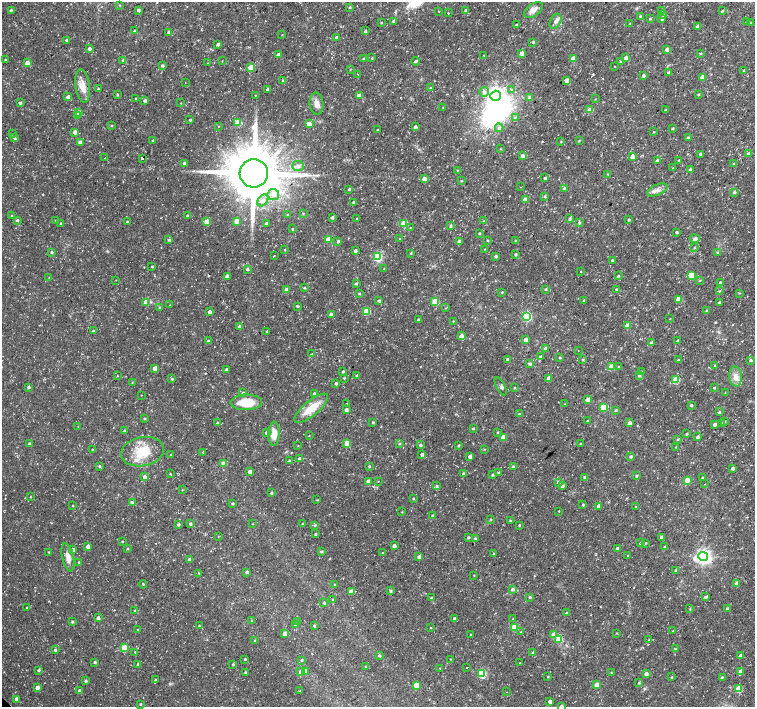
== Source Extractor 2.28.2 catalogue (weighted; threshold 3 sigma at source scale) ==
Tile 10 of 4 x 4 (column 2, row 3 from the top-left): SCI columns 1509-3013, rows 1565-2973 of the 6028 x 6017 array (HDU 1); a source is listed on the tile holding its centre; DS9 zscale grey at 2 x 2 block average (1 PNG px = mean of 2 x 2 image px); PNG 757 x 709 px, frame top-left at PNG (2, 2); each listed source drawn as its Kron ellipse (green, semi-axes under 4 px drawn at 4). Shown black and unused: <1% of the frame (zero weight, under 3 of 4 exposures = <1% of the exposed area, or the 3 px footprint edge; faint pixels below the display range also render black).
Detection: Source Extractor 2.28.2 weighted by HDU 2 'WHT'; one run over the whole footprint, this tile lists its part. Background 0.0223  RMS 0.0028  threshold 0.0127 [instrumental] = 3 sigma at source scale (4.5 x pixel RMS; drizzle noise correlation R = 1.50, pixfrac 1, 0.0396/0.0396 arcsec/px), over >= 5 px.
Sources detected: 461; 1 inside a brighter object's white glare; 1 cosmic-ray / hot-pixel residue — neither listed nor drawn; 1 coinciding with a brighter row at this scale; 3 inside a brighter listed object's ellipse — not listed separately; the other 455 listed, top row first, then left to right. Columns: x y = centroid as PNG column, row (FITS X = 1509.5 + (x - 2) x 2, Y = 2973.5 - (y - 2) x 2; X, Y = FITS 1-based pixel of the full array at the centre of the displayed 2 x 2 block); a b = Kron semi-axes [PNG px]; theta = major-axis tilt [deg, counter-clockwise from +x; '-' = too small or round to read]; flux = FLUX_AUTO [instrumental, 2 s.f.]
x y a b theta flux
119 5 3 2 - 0.37
350 7 3 3 - 0.78
11 10 3 2 - 0.75
138 10 3 2 - 1.6
466 10 3 2 - 0.9
533 10 11 6 36 4.1
439 11 2 2 - 0.34
661 11 3 2 - 0.78
722 11 2 2 - 0.72
448 13 2 2 - 1.2
663 15 3 2 - 0.53
640 16 3 2 - 0.71
650 19 3 3 - 0.71
662 19 3 3 - 1.1
393 21 3 3 - 0.99
556 21 8 5 62 2.4
747 21 3 3 - 0.64
381 22 3 2 - 0.49
751 23 3 3 - 0.74
630 24 2 2 - 0.54
517 25 3 2 - 0.65
698 26 3 3 - 2.1
134 31 4 3 - 1.2
365 31 3 3 - 0.84
169 32 3 3 - 1.5
282 35 2 2 - 0.34
337 38 3 3 - 4.6
66 40 3 2 - 0.96
533 42 2 2 - 1.2
218 44 3 2 - 1.6
89 48 3 3 - 2.3
667 49 3 3 - 2.2
522 53 3 3 - 5.1
701 53 3 2 - 0.55
278 55 2 2 - 3.4
484 55 3 2 - 0.42
372 58 2 2 - 0.63
626 58 3 3 - 3.2
364 59 3 2 - 0.91
573 59 3 3 - 9.2
5 60 2 2 - 0.58
123 60 3 3 - 0.83
222 61 2 2 - 0.33
415 61 4 2 - 0.95
621 62 3 3 - 0.82
27 63 3 3 - 6.7
207 63 2 2 - 0.99
162 65 3 2 - 1.4
615 66 3 2 - 0.23
251 68 3 3 - 13
350 70 2 2 - 0.35
744 70 2 2 - 0.75
668 72 3 2 - 0.92
358 74 2 2 - 0.26
643 75 2 2 - 1.9
702 77 3 3 - 6.1
567 80 3 3 - 4.9
283 81 3 3 - 0.85
185 82 2 2 - 0.22
83 86 17 7 -83 7.6
430 88 2 2 - 0.66
98 89 2 2 - 0.81
268 89 3 2 - 2.1
512 90 4 3 - 0.98
484 92 5 4 - 2.5
117 94 3 2 - 0.59
698 94 3 2 - 0.71
255 95 2 2 - 0.34
359 95 4 4 - 2.8
496 96 5 5 - 300
68 97 3 3 - 2.5
530 97 4 3 - 1.4
136 99 3 2 - 0.98
595 99 3 2 - 0.32
145 101 3 3 - 2.6
20 103 3 3 - 1.2
181 103 3 2 - 0.28
317 104 11 7 -86 4.4
443 107 3 2 - 0.41
590 110 3 3 - 9.9
665 110 3 3 - 0.62
79 112 3 3 - 3.8
78 116 3 3 - 1.8
515 117 4 3 - 0.66
190 120 3 2 - 0.86
238 123 3 3 - 16
309 124 3 3 - 8.3
112 126 3 2 - 0.47
218 126 2 2 - 0.31
415 127 3 3 - 1.5
499 128 4 4 - 1.8
673 128 3 3 - 0.73
377 130 3 2 - 0.4
75 132 3 3 - 3.7
653 132 3 2 - 0.32
13 133 3 2 - 0.41
14 138 3 2 - 0.82
688 138 3 3 - 2.3
153 140 2 2 - 0.9
579 140 3 2 - 0.44
80 142 3 3 - 4.3
561 142 2 2 - 0.37
500 149 3 3 - 0.48
701 154 3 2 - 2.1
748 154 3 3 - 1.6
522 156 3 3 - 3
632 157 3 3 - 3.9
105 158 2 2 - 0.53
142 158 2 2 - 33
657 160 2 2 - 1.1
679 160 3 2 - 0.85
184 164 3 3 - 2.8
734 164 3 3 - 0.72
298 166 6 5 - 2
673 168 3 2 - 0.57
690 169 3 2 - 1.7
457 170 2 2 - 0.34
254 173 14 14 - 3800
608 174 2 2 - 0.42
545 178 3 2 - 1
424 179 3 3 - 5.1
461 181 3 2 - 0.47
520 187 2 2 - 0.3
564 188 3 3 - 1.2
349 189 3 2 - 0.84
657 190 11 5 23 3.5
734 192 3 3 - 0.98
273 194 6 5 - 3.7
545 197 3 3 - 0.82
525 199 3 3 - 4.9
263 200 6 4 49 2.7
353 202 2 2 - 1
303 213 3 2 - 0.5
287 214 3 3 - 0.59
187 215 3 2 - 0.74
11 216 3 2 - 0.57
332 217 2 2 - 1.3
357 219 2 2 - 0.87
570 219 4 3 - 1.2
17 220 3 3 - 1.2
55 220 2 2 - 0.27
629 220 2 2 - 0.83
236 221 3 3 - 6.9
483 221 3 2 - 0.49
127 222 2 2 - 0.94
207 222 3 3 - 9.8
579 222 4 3 - 0.92
266 223 4 2 - 0.78
404 223 3 3 - 20
61 224 2 2 - 1.2
451 226 3 2 - 1.3
410 228 2 2 - 0.35
292 229 3 2 - 0.6
676 232 3 2 - 1.2
479 233 2 2 - 0.78
399 239 2 2 - 0.37
695 239 5 4 - 1.7
169 240 3 3 - 0.9
328 240 3 3 - 11
487 240 3 2 - 0.61
338 241 3 3 - 1.2
459 241 3 3 - 1.6
515 241 3 3 - 0.74
694 247 3 2 - 0.6
484 249 2 2 - 0.28
284 250 2 2 - 0.49
355 251 3 3 - 1.5
51 252 3 3 - 0.9
717 252 3 3 - 0.69
411 253 3 2 - 0.68
515 254 3 2 - 1.1
274 256 3 2 - 0.36
496 256 3 2 - 1.4
377 257 3 3 - 57
612 260 2 2 - 0.77
152 267 2 2 - 0.74
247 269 3 2 - 1.2
384 269 3 2 - 0.58
580 271 2 2 - 0.31
691 275 3 3 - 17
227 276 3 2 - 2.7
618 276 3 3 - 0.75
49 277 3 2 - 0.38
116 280 3 2 - 0.26
700 280 3 3 - 0.52
720 282 3 2 - 0.73
356 283 3 2 - 0.9
305 288 3 2 - 0.73
546 289 3 2 - 0.81
616 289 2 2 - 0.84
287 290 3 3 - 7.7
720 291 3 2 - 0.48
502 292 2 2 - 0.57
739 293 3 2 - 0.4
359 294 3 2 - 0.75
584 300 3 3 - 0.86
678 300 3 3 - 12
379 301 3 3 - 1.1
146 302 3 3 - 6.4
435 302 3 3 - 19
719 303 2 2 - 1.3
170 305 2 2 - 0.32
297 306 4 2 - 0.7
160 307 3 3 - 0.63
446 308 3 2 - 0.49
706 310 3 2 - 0.54
366 311 3 3 - 21
209 312 3 2 - 3.6
331 314 3 3 - 3.5
527 316 3 3 - 60
418 319 2 2 - 0.82
670 319 2 2 - 0.32
453 321 3 2 - 0.43
627 326 3 3 - 6.4
239 327 3 3 - 1.2
93 331 3 2 - 1
267 331 2 2 - 0.86
461 336 3 3 - 4.7
526 340 3 3 - 3.3
208 341 3 3 - 0.75
678 341 2 2 - 1.3
652 343 3 3 - 2.1
545 349 3 3 - 2.6
578 351 2 2 - 0.43
311 354 3 2 - 0.51
541 357 3 3 - 1.2
560 357 2 2 - 0.8
507 359 3 3 - 0.94
583 360 3 2 - 0.72
678 360 3 2 - 0.78
751 360 3 3 - 1.2
530 364 3 3 - 1.3
715 365 2 2 - 0.32
611 367 3 3 - 14
618 367 3 2 - 0.8
155 368 3 3 - 5.9
226 370 2 2 - 1.6
343 371 3 2 - 0.97
641 372 2 2 - 1.1
357 375 3 2 - 0.87
639 375 3 3 - 1.4
117 376 2 2 - 0.27
736 376 10 6 -86 4.5
344 378 3 2 - 0.55
549 378 3 3 - 4.6
172 379 3 3 - 0.71
676 380 3 3 - 22
132 383 3 2 - 0.38
336 383 2 2 - 1.3
501 386 10 3 -61 1.3
28 387 2 2 - 1.2
514 388 3 2 - 0.57
714 388 2 2 - 0.78
725 392 2 2 - 0.32
243 393 3 3 - 1.3
314 394 2 2 - 2.1
141 395 2 2 - 0.33
588 400 3 3 - 6
246 402 16 8 1 16
347 403 2 2 - 0.33
565 404 2 2 - 0.36
691 405 2 2 - 1.2
604 407 3 3 - 24
311 408 21 7 40 14
346 410 3 3 - 1.8
615 410 3 3 - 0.78
719 412 3 3 - 0.86
519 414 2 2 - 0.8
145 419 2 2 - 0.9
587 421 3 3 - 0.78
724 421 3 3 - 0.75
373 422 3 2 - 0.86
217 423 3 2 - 0.88
630 423 3 3 - 2.9
721 423 3 2 - 0.51
715 424 3 3 - 1.9
78 427 3 2 - 0.31
473 428 3 2 - 0.67
124 431 3 2 - 0.92
497 432 3 3 - 0.61
267 433 3 3 - 3.2
274 434 12 5 87 7.4
687 434 3 2 - 0.78
309 436 3 2 - 0.34
697 437 3 2 - 1.6
503 438 3 3 - 9.7
678 439 3 3 - 0.84
347 443 3 3 - 11
29 444 3 3 - 1.2
399 444 3 3 - 0.49
581 444 3 2 - 0.88
420 445 3 3 - 1.1
458 445 3 2 - 0.64
298 446 2 2 - 0.37
676 447 2 2 - 0.35
92 449 3 2 - 0.45
484 449 3 2 - 0.43
142 452 21 14 11 17
203 452 3 2 - 0.63
422 454 3 2 - 1.9
171 455 3 3 - 0.87
470 456 3 2 - 3.6
631 456 3 2 - 1.2
299 459 3 3 - 2.2
289 461 3 3 - 0.95
224 464 3 3 - 11
99 466 3 3 - 0.91
369 466 3 2 - 0.72
513 467 3 2 - 0.83
732 468 3 2 - 1.9
250 472 3 3 - 4.3
498 473 3 2 - 0.42
170 474 3 2 - 0.44
463 474 3 2 - 1.4
493 475 3 3 - 0.91
636 476 3 3 - 0.85
145 477 4 3 - 2
584 477 3 2 - 0.85
703 478 3 2 - 1.4
687 480 3 3 - 9.2
368 481 3 3 - 3.7
378 481 2 2 - 0.26
558 482 3 3 - 1.5
704 484 2 2 - 0.45
437 486 3 3 - 1
562 486 3 3 - 1.4
182 490 2 2 - 0.33
271 493 2 2 - 1.2
30 496 2 2 - 0.31
413 498 2 2 - 0.76
317 500 3 2 - 0.37
132 502 3 3 - 0.98
233 503 3 3 - 0.88
583 505 3 3 - 0.99
73 506 2 2 - 0.46
598 506 3 2 - 2.9
636 507 2 2 - 0.32
559 511 2 2 - 0.41
402 512 3 2 - 0.36
432 515 2 2 - 0.83
491 519 3 3 - 0.54
510 520 3 2 - 0.72
178 524 2 2 - 1.2
190 524 2 2 - 1.3
253 524 2 2 - 0.26
302 524 2 2 - 0.59
315 525 4 3 - 0.69
519 525 2 2 - 0.75
315 534 2 2 - 1
218 537 3 2 - 0.31
468 537 3 2 - 0.87
662 537 3 3 - 2
475 538 3 2 - 0.7
122 541 2 2 - 0.6
640 543 3 2 - 0.66
646 543 3 2 - 0.57
88 546 3 3 - 3.2
394 546 2 2 - 3.2
665 547 3 2 - 1.1
128 548 3 2 - 0.53
617 548 2 2 - 0.92
73 550 3 3 - 2.2
49 552 2 2 - 0.56
322 552 3 2 - 0.9
382 553 2 2 - 0.38
494 554 3 2 - 0.71
627 555 2 2 - 2
703 556 5 4 - 240
68 557 14 5 -77 5
419 557 3 3 - 1.8
189 559 3 2 - 1.4
79 562 2 2 - 0.67
675 571 3 2 - 0.99
247 572 3 3 - 1.3
199 573 2 2 - 0.39
474 575 2 2 - 0.32
737 583 3 3 - 3.1
143 584 4 2 - 0.52
334 585 3 2 - 0.81
512 589 4 3 - 1.3
391 591 3 3 - 1.1
351 592 3 3 - 9.2
530 597 3 3 - 0.94
705 597 3 3 - 1.6
432 598 3 3 - 0.91
332 600 3 2 - 0.47
324 603 3 3 - 0.94
27 608 2 2 - 0.71
690 609 3 2 - 0.45
727 609 3 3 - 1.1
135 611 2 2 - 1
566 612 2 2 - 1.4
98 618 2 2 - 2.1
455 619 3 3 - 2
513 619 2 2 - 0.34
251 621 2 2 - 0.49
72 622 3 3 - 0.88
297 622 3 2 - 0.48
295 625 3 3 - 1.4
199 626 2 2 - 0.68
314 626 3 3 - 0.84
430 627 2 2 - 0.34
514 627 3 3 - 17
138 630 2 2 - 0.78
673 630 3 2 - 0.41
521 632 3 2 - 0.36
285 633 3 3 - 4.1
616 633 3 2 - 0.41
470 634 2 2 - 0.44
554 635 3 3 - 12
559 639 3 3 - 17
649 640 3 2 - 0.39
255 641 3 3 - 0.92
124 648 3 3 - 23
675 649 3 2 - 0.75
55 650 3 2 - 1.1
135 652 2 2 - 0.55
533 653 3 3 - 0.77
379 655 3 3 - 1
741 656 3 2 - 3.7
245 659 2 2 - 0.76
450 659 2 2 - 0.34
302 660 3 2 - 0.99
95 662 3 2 - 0.95
520 663 2 2 - 0.47
138 664 3 2 - 1
233 664 2 2 - 0.91
365 667 3 2 - 0.4
466 667 2 2 - 0.73
440 668 3 2 - 0.41
39 670 3 2 - 1.2
305 671 3 3 - 2.5
741 671 3 3 - 3
245 672 3 3 - 0.82
300 672 3 3 - 2.8
611 673 2 2 - 0.47
482 674 3 3 - 34
646 674 3 3 - 3.1
548 677 3 3 - 0.59
672 677 3 2 - 0.5
722 677 3 2 - 0.74
155 680 3 3 - 1.1
85 681 3 3 - 0.77
639 683 3 2 - 0.88
416 685 3 3 - 12
597 685 3 3 - 8.1
37 688 3 3 - 4.4
739 689 3 3 - 18
80 691 3 2 - 3.6
300 691 2 2 - 0.32
507 692 2 2 - 0.27
16 699 3 2 - 2.8
550 701 2 2 - 2.5
140 704 2 2 - 0.76
561 706 2 2 - 1.7
Isophote crosses this tile's border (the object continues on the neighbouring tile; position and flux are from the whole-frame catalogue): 1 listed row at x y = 561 706
Diffuse or blended objects may show on this block-average render without a row.